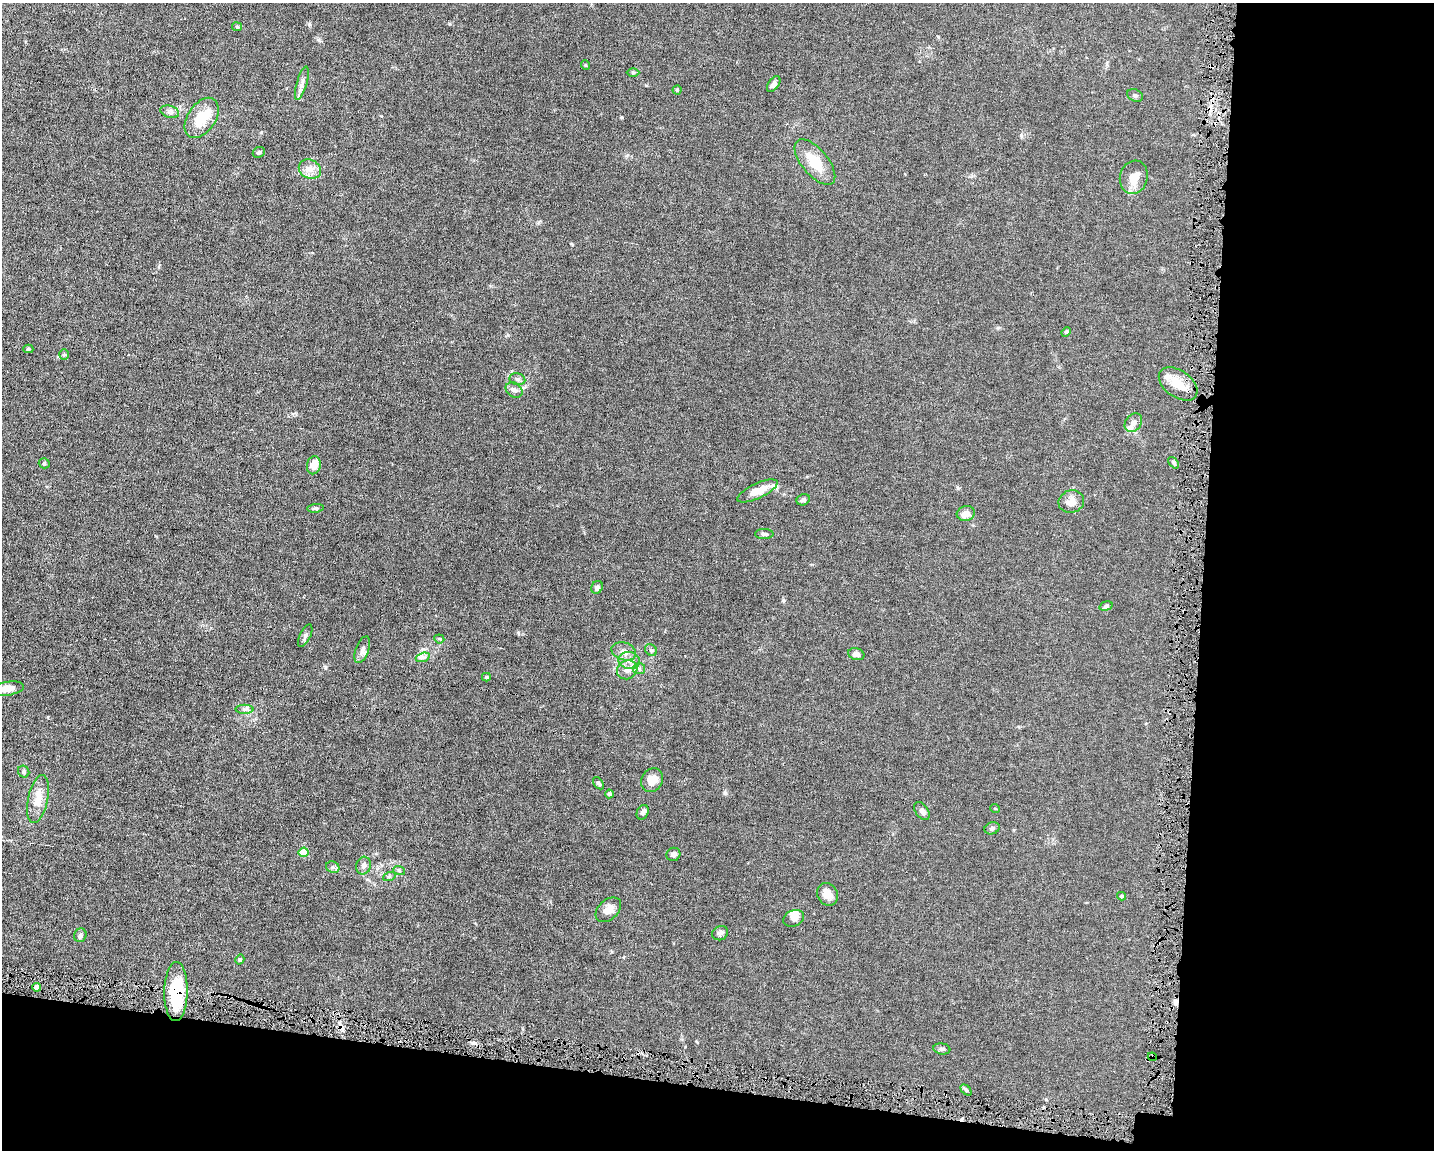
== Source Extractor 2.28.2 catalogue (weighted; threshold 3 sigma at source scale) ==
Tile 12 of 3 x 4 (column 3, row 4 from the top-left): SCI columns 3084-4515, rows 1-1148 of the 4623 x 4591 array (HDU 1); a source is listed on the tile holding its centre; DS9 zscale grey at full resolution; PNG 1436 x 1152 px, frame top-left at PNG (2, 3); each listed source drawn as its Kron ellipse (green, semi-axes under 4 px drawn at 4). Shown black and unused: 22% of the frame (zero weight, under 4 of 8 exposures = <1% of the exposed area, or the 3 px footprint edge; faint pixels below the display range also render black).
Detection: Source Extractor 2.28.2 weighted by HDU 2 'WHT'; one run over the whole footprint, this tile lists its part. Background 0.0144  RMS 0.0024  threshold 0.00972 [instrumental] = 3 sigma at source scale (4.09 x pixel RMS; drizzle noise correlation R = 1.36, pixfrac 0.8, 0.05/0.05 arcsec/px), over >= 5 px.
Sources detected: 79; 1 inside a brighter object's white glare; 2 cosmic-ray / hot-pixel residue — neither listed nor drawn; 5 inside a brighter listed object's ellipse — not listed separately; the other 71 listed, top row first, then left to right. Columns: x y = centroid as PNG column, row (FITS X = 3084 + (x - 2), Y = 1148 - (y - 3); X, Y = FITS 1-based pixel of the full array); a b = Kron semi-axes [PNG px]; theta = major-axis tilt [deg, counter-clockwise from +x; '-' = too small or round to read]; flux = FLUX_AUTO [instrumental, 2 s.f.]
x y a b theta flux
237 27 5 4 - 0.25
585 65 5 3 - 0.18
633 72 6 4 0 0.28
302 83 17 5 73 0.95
774 84 9 5 55 0.74
677 90 4 4 - 0.29
1135 95 8 6 -26 0.46
170 112 9 6 -16 0.69
202 118 22 14 56 5
259 152 6 5 - 0.36
815 162 27 13 -50 5.2
310 169 11 9 -26 1.5
1134 177 17 14 74 2.6
1066 332 5 4 - 0.25
28 349 5 4 - 0.28
64 355 5 4 - 0.25
517 379 8 6 -15 0.49
1178 384 22 13 -35 3.6
514 390 9 6 -35 0.82
1133 423 10 7 51 0.99
44 463 5 5 - 0.29
1174 463 7 4 -49 0.35
314 465 9 7 77 2.4
757 491 22 7 25 2.9
803 500 7 5 25 0.48
1071 502 13 11 19 1.8
316 508 8 4 7 0.4
966 513 9 7 17 1.6
764 534 9 5 1 0.46
597 587 6 5 - 0.63
1106 606 7 4 16 0.4
305 636 12 5 64 0.59
439 639 5 4 - 0.24
362 650 14 6 69 0.96
651 650 6 5 - 0.39
624 651 12 8 -17 1.3
856 654 8 6 -17 1
423 657 7 4 19 0.53
629 661 11 8 -11 1.4
639 669 6 5 - 0.47
627 670 10 9 - 1.5
486 677 4 4 - 0.24
7 689 16 7 9 1.8
244 709 9 4 -1 0.57
24 772 6 5 - 0.41
652 780 12 10 59 2.5
598 783 7 4 -54 0.36
609 794 4 4 - 0.49
38 799 24 10 78 3.2
995 808 5 3 - 0.16
922 811 10 6 -56 0.78
643 812 7 5 62 0.6
992 828 8 6 18 0.54
304 852 5 4 - 4.9
673 854 7 6 - 0.61
364 866 9 7 75 0.76
333 867 7 5 -23 0.49
399 870 6 4 -20 0.23
389 877 6 4 19 0.3
828 894 12 10 -58 2.3
1121 896 4 4 - 0.26
608 910 15 10 42 1.9
794 918 11 8 24 1.1
720 933 8 7 - 0.66
80 935 7 6 - 0.61
240 959 5 4 - 0.34
36 987 4 4 - 0.99
176 992 29 11 89 12
942 1049 8 5 -8 0.44
1152 1057 4 4 - 0.32
966 1090 6 4 -46 0.3
Overlapping masked pixels (flux is a lower limit): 2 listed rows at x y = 176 992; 1152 1057
Isophote crosses this tile's border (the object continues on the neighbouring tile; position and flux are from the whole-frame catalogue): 1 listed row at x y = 7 689
Unlisted compact peaks at least as high as the median listed source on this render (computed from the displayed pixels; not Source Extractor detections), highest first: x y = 309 24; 325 667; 622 117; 783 600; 725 793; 518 633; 319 40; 261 132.